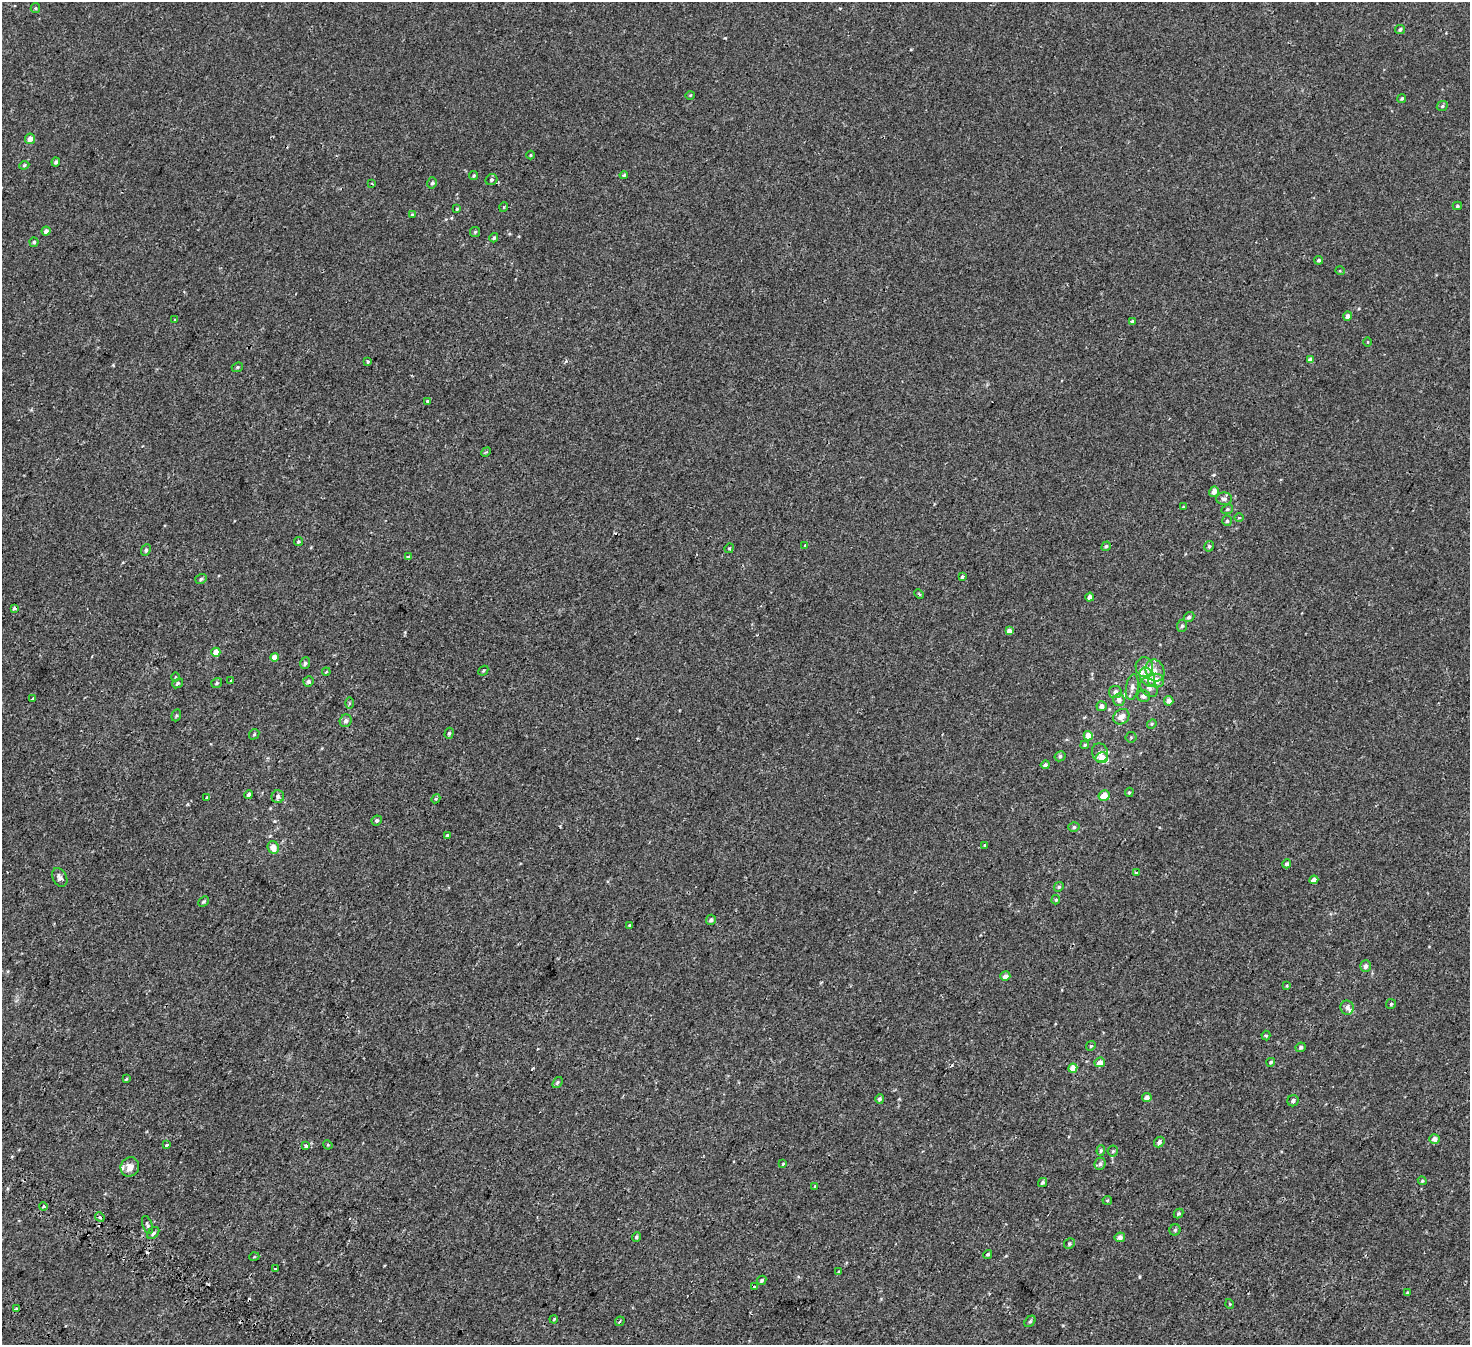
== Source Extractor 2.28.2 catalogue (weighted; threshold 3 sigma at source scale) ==
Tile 7 of 4 x 4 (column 3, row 2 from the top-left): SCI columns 3105-4572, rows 3113-4455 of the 6216 x 6287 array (HDU 1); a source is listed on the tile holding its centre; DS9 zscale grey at full resolution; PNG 1472 x 1347 px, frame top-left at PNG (2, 2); each listed source drawn as its Kron ellipse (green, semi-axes under 4 px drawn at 4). Shown black and unused: <1% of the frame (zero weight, under 2 of 3 exposures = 11% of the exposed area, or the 3 px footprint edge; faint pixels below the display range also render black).
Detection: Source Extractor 2.28.2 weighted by HDU 2 'WHT'; one run over the whole footprint, this tile lists its part. Background -2.19e-04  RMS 0.0034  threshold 0.0151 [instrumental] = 3 sigma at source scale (4.5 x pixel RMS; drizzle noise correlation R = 1.50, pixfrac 1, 0.0396/0.0396 arcsec/px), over >= 5 px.
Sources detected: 170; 4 cosmic-ray / hot-pixel residue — neither listed nor drawn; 5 inside a brighter listed object's ellipse — not listed separately; the other 161 listed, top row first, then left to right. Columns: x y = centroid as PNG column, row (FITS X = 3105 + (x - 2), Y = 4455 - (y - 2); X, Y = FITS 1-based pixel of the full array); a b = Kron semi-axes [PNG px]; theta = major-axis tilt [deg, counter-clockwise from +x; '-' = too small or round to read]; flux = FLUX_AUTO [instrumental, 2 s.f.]
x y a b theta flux
35 8 5 4 - 0.39
1400 29 5 4 - 0.6
690 95 5 3 - 0.29
1402 98 4 4 - 0.5
1442 106 6 5 - 0.54
30 139 5 5 - 1.9
530 155 4 3 - 0.28
56 162 4 4 - 0.72
24 165 5 4 - 0.4
474 175 4 4 - 0.41
624 175 4 3 - 0.46
491 180 6 5 - 0.64
432 183 5 4 - 0.63
372 184 4 2 - 0.23
1457 206 4 4 - 0.52
504 207 5 3 - 0.25
457 209 4 3 - 0.31
412 215 4 3 - 0.36
46 231 4 4 - 1.2
475 232 5 5 - 0.45
494 238 5 4 - 0.53
34 242 4 4 - 0.49
1319 260 4 4 - 0.59
1340 271 5 3 - 0.26
1348 316 5 4 - 1.3
174 320 4 2 - 0.26
1132 321 4 3 - 2.1
1368 342 4 3 - 0.26
1310 360 4 4 - 1.2
368 362 4 3 - 0.41
237 367 6 4 22 0.44
427 402 3 3 - 0.78
486 452 5 3 - 0.42
1214 492 5 4 - 2
1224 499 8 6 -1 1.1
1183 507 3 2 - 0.26
1227 509 6 4 22 0.53
1239 518 5 3 - 0.25
1227 521 5 4 - 0.53
298 542 4 4 - 0.46
804 545 3 3 - 1
1106 546 5 4 - 0.56
1209 546 5 5 - 0.58
729 548 5 4 - 0.42
146 550 6 4 64 0.72
408 557 3 3 - 1.3
962 577 3 3 - 1.1
201 579 6 5 - 0.63
919 594 5 3 - 0.46
1089 597 4 4 - 1.3
14 608 4 3 - 0.5
1189 617 6 4 42 0.72
1182 626 6 5 - 0.59
1009 631 4 4 - 1.9
216 652 4 4 - 3.6
275 657 4 4 - 2.8
305 663 6 4 71 0.73
1144 667 10 8 -81 1.9
483 671 5 3 - 0.41
1155 671 11 9 -70 2.3
326 672 4 3 - 0.28
175 677 4 3 - 0.23
1147 677 10 7 -63 5.2
231 681 3 2 - 0.42
308 681 5 5 - 0.76
1156 681 8 7 - 2.8
178 683 6 4 39 0.54
217 683 5 4 - 0.51
1132 687 13 6 80 1.6
1149 687 10 7 -57 1.6
1115 692 6 6 - 1.4
1144 696 6 6 - 1.2
32 699 3 3 - 0.52
1119 700 6 6 - 1.8
1169 701 4 4 - 1.8
349 703 6 4 89 0.33
1102 706 5 5 - 1.4
176 715 6 4 70 0.46
1121 717 8 7 - 2.6
346 721 6 5 - 1
1152 724 5 4 - 0.37
449 733 5 4 - 0.52
254 734 6 4 47 0.39
1088 736 4 4 - 3.5
1131 737 5 5 - 0.4
1085 745 4 3 - 0.38
1100 753 9 8 - 1.8
1060 756 5 5 - 0.69
1102 758 6 5 - 2.6
1045 765 4 4 - 0.79
1129 792 5 4 - 0.39
249 795 4 4 - 1.1
1104 796 5 5 - 3.4
278 797 6 6 - 0.9
207 798 3 3 - 0.66
436 799 5 4 - 0.44
377 820 5 5 - 0.65
1074 827 5 4 - 0.61
447 836 3 3 - 25
985 845 4 3 - 0.34
273 847 6 5 - 2.9
1287 864 4 4 - 0.79
1136 873 3 3 - 1.1
60 877 10 7 -61 1.4
1314 880 4 4 - 1.7
1059 887 5 4 - 0.54
1056 900 5 4 - 0.4
203 902 6 4 43 0.5
711 920 5 5 - 1.1
629 925 4 3 - 0.31
1365 966 6 5 - 1
1005 976 5 4 - 1.5
1287 986 4 3 - 0.33
1391 1004 5 5 - 0.5
1347 1008 7 6 - 1.2
1266 1036 5 4 - 0.4
1091 1046 5 4 - 0.44
1301 1047 5 4 - 0.67
1100 1062 5 5 - 2.1
1271 1062 4 3 - 0.48
1073 1068 4 4 - 3.5
126 1079 4 2 - 0.45
557 1082 6 4 50 0.56
1147 1098 5 4 - 1.7
880 1099 5 4 - 0.94
1293 1101 6 5 - 0.92
1434 1139 5 5 - 2
1159 1142 6 4 50 1
166 1145 4 3 - 2.5
328 1145 5 4 - 0.31
306 1146 4 3 - 2
1101 1151 5 4 - 0.51
1113 1151 5 5 - 0.49
783 1164 4 3 - 0.33
1100 1164 6 5 - 0.79
130 1167 10 9 - 2.2
1422 1181 4 4 - 0.37
1042 1183 5 4 - 0.61
815 1186 3 3 - 0.73
1107 1200 5 4 - 0.35
43 1207 4 3 - 0.34
1179 1213 5 4 - 0.64
100 1217 5 4 - 0.64
147 1225 9 5 -69 0.61
1175 1230 5 5 - 0.56
153 1233 7 5 46 0.81
636 1237 5 4 - 0.58
1120 1237 5 4 - 1.5
1069 1244 5 5 - 0.55
988 1254 5 4 - 0.66
254 1257 5 3 - 0.24
276 1269 4 3 - 2.1
839 1272 4 3 - 0.33
762 1280 5 4 - 0.57
754 1286 3 2 - 0.32
1407 1293 3 3 - 0.35
1230 1304 5 3 - 0.26
17 1309 3 3 - 1
554 1319 4 3 - 0.26
620 1321 5 3 - 0.43
1030 1321 6 4 48 0.61